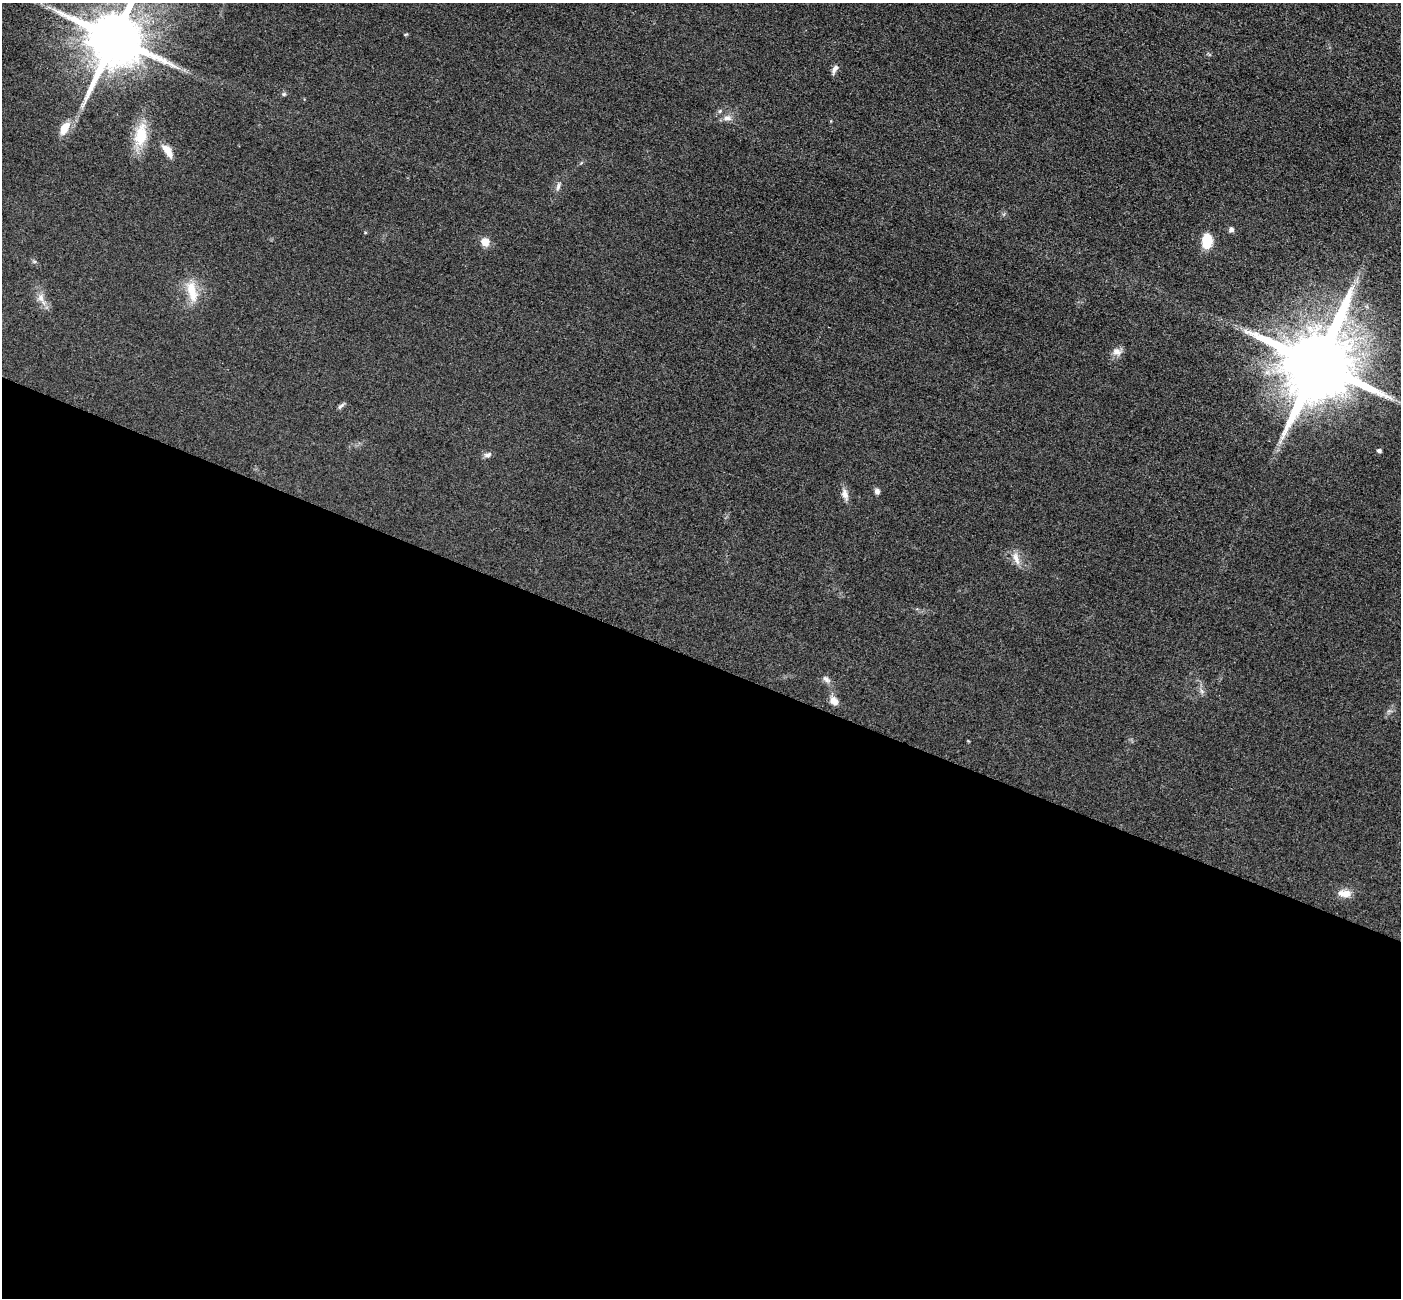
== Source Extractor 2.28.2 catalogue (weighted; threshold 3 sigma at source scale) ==
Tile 14 of 4 x 4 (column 2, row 4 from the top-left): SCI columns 1425-2823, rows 305-1600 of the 5647 x 5660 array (HDU 1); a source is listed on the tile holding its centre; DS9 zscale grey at full resolution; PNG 1403 x 1300 px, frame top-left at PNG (2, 3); no overlay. Shown black and unused: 49% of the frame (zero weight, under 3 of 4 exposures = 3% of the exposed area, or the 3 px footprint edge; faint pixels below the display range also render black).
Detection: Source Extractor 2.28.2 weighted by HDU 2 'WHT'; one run over the whole footprint, this tile lists its part. Background 0.0486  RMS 0.0085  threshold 0.0382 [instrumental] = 3 sigma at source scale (4.5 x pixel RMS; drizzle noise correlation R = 1.50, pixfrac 1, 0.05/0.05 arcsec/px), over >= 5 px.
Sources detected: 27; all 27 listed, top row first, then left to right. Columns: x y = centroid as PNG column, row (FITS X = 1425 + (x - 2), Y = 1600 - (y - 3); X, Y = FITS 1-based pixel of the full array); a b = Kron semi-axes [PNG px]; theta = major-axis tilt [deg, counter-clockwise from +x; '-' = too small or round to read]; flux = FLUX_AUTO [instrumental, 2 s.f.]
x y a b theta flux
406 34 5 3 - 0.83
115 38 16 14 66 7200
835 69 12 6 60 3.5
284 94 6 5 - 1.4
720 111 6 5 - 1.4
727 118 11 8 5 4.3
64 128 13 8 62 13
141 135 32 15 80 26
167 151 19 8 -56 8.4
558 186 12 5 74 2.7
1231 230 6 6 - 2.6
1207 241 14 9 90 21
485 242 10 8 -56 8.7
192 291 31 12 -76 18
41 298 12 8 -79 5.7
1117 352 12 9 -24 5.4
1317 364 20 18 76 12000
341 406 11 5 42 2.1
1379 451 6 5 - 1.7
488 455 11 6 17 2.9
877 491 7 6 - 2.8
845 494 15 8 -77 5.4
1016 558 19 7 -73 6.9
826 679 13 7 -44 3.6
1201 691 7 4 -70 2
834 701 11 8 -52 6.4
1344 893 18 10 -4 7.9
Isophote crosses this tile's border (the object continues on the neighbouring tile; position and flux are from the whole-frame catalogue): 1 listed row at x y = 115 38